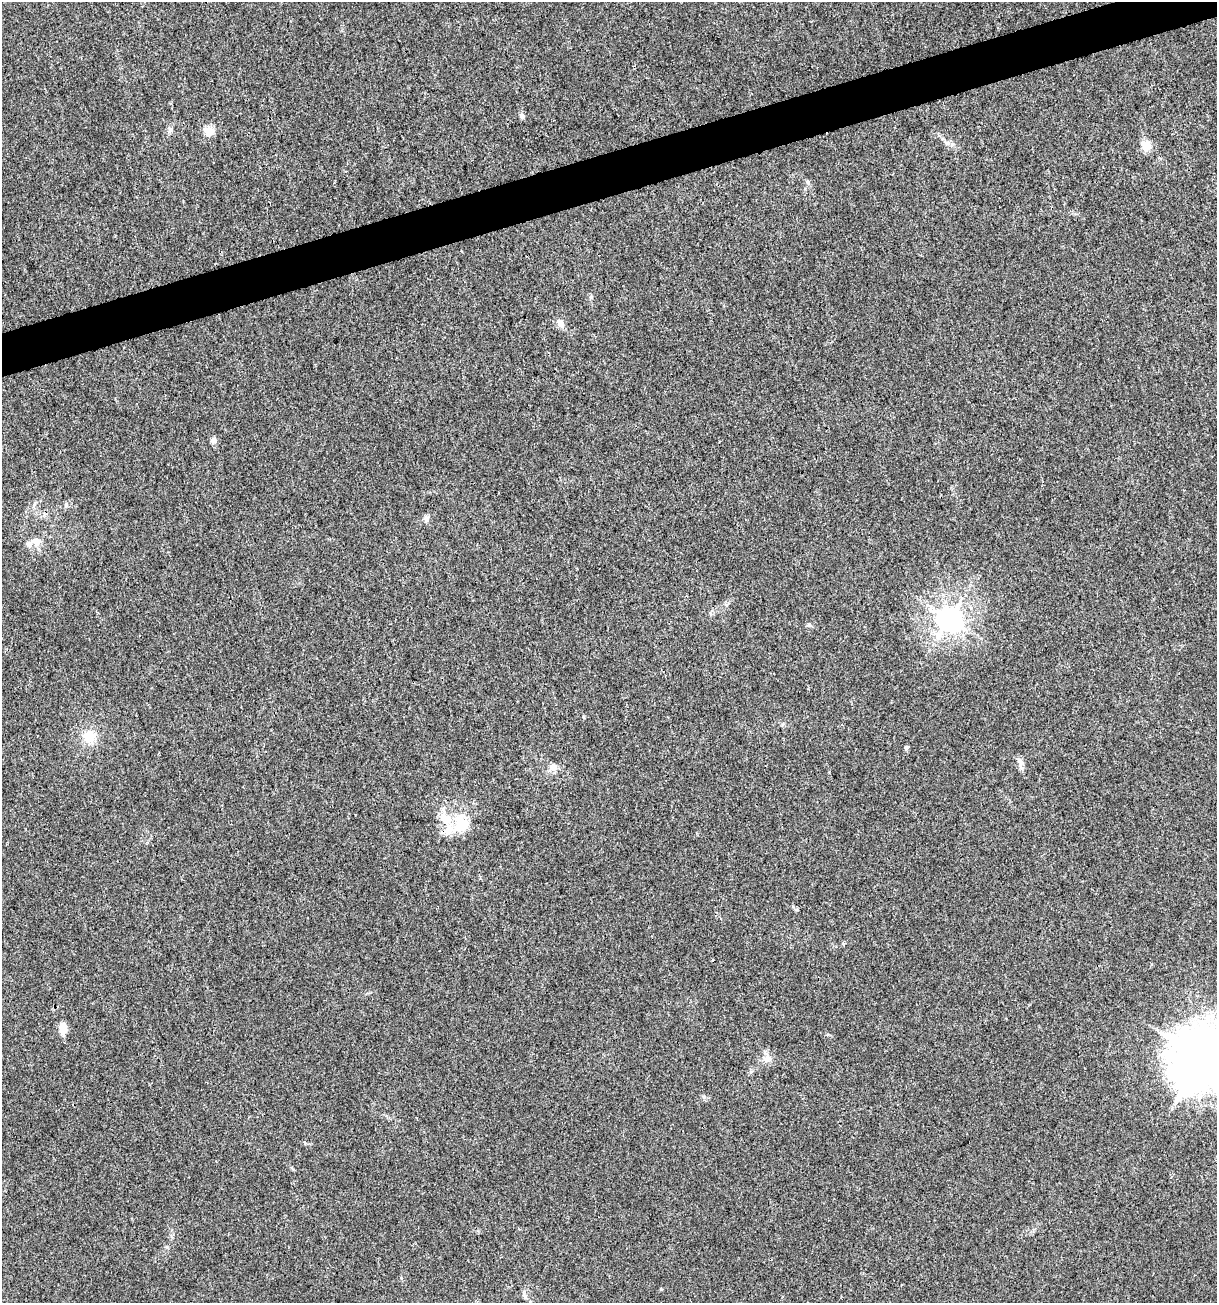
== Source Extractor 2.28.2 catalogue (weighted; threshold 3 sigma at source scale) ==
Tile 10 of 4 x 4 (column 2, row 3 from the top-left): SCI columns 1317-2531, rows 1303-2603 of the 5012 x 5207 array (HDU 1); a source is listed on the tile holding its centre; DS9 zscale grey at full resolution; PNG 1219 x 1305 px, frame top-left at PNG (2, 2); no overlay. Shown black and unused: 3% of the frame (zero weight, under 3 of 4 exposures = <1% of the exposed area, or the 3 px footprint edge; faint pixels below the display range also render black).
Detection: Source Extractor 2.28.2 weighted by HDU 2 'WHT'; one run over the whole footprint, this tile lists its part. Background 0.00336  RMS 0.0026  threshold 0.0118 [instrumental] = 3 sigma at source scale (4.5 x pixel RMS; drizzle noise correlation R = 1.50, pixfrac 1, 0.0396/0.0396 arcsec/px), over >= 5 px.
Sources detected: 27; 1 inside a brighter object's white glare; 1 cosmic-ray / hot-pixel residue — not listed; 3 inside a brighter listed object's ellipse — not listed separately; the other 22 listed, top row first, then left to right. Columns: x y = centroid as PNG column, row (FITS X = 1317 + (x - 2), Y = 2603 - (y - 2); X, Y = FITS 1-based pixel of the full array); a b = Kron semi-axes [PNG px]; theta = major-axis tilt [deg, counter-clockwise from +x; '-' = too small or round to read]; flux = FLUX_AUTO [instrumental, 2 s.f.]
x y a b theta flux
522 116 7 6 - 0.72
170 130 7 4 71 0.6
208 131 5 5 - 9.7
948 143 7 4 71 0.5
1146 146 5 5 - 12
807 182 6 5 - 0.46
591 297 6 5 - 0.41
561 324 11 8 -52 1.6
213 440 8 7 - 1
426 519 8 6 -89 0.72
36 541 13 9 -9 2
949 619 8 8 - 260
809 625 8 4 8 0.45
89 736 14 12 -82 4.8
906 748 6 5 - 0.43
1020 764 11 5 78 1
553 767 11 8 -6 1.7
460 825 31 16 82 7.1
63 1029 11 7 89 3.2
1203 1058 19 16 40 1700
767 1059 12 9 46 1.7
524 1295 9 4 -55 0.66
Isophote crosses this tile's border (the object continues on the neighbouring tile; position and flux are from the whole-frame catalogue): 1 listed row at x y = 1203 1058
Unlisted compact peaks at least as high as the median listed source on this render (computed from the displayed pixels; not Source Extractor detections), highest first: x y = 661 1289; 66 505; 704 1097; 584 717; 401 1278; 305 1143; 293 1169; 167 1247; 843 944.